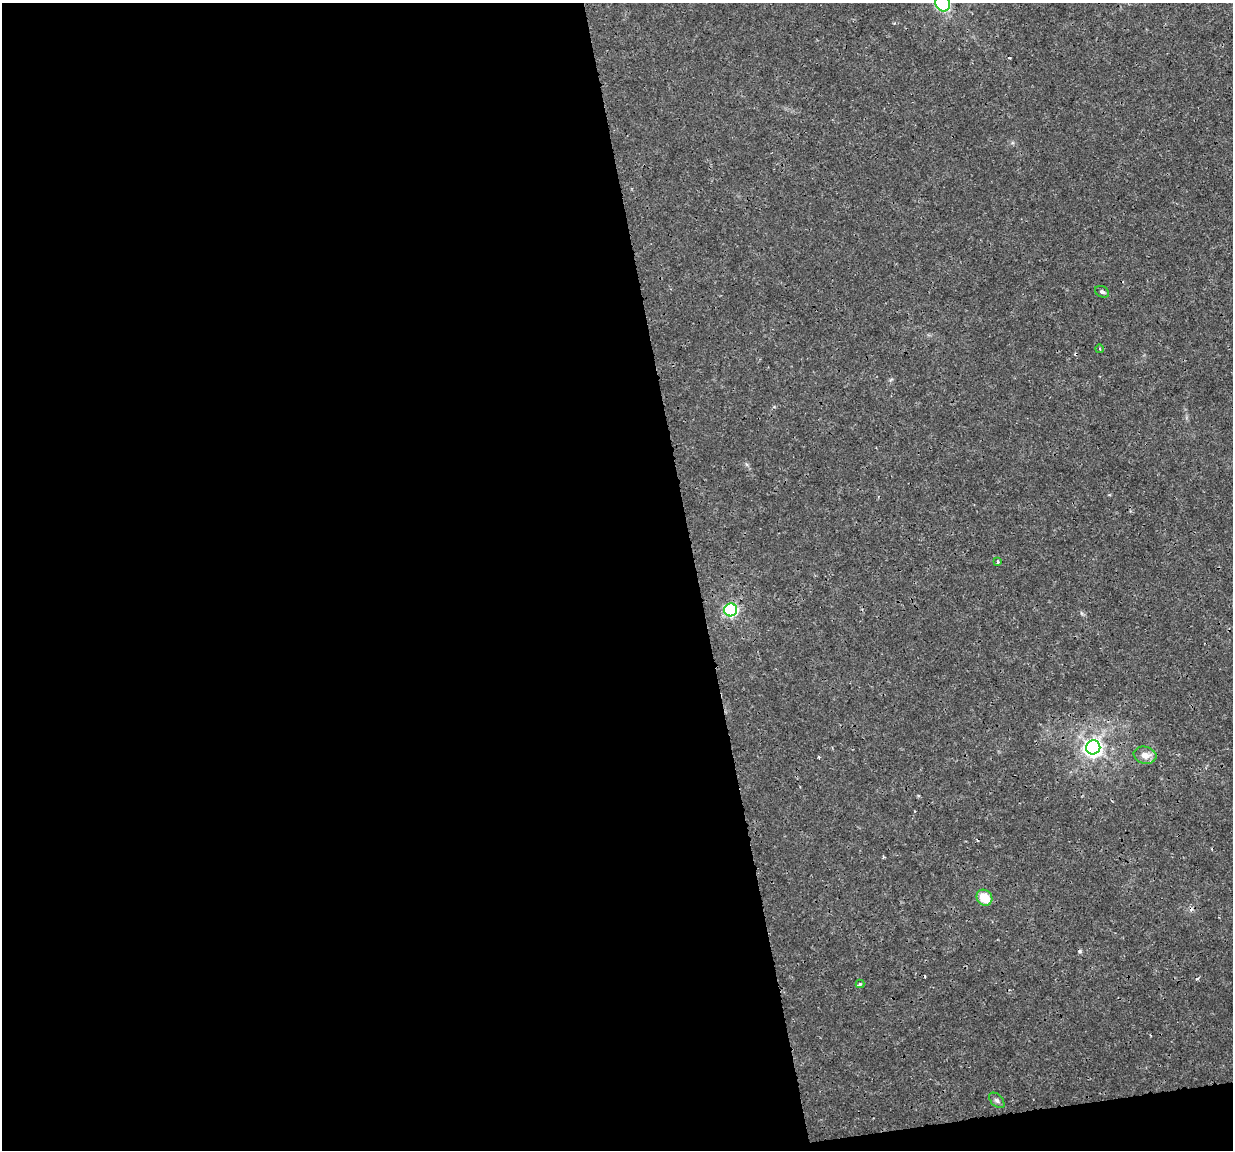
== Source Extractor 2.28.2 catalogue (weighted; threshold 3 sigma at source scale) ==
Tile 13 of 4 x 4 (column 1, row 4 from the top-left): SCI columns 1-1231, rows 31-1178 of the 4923 x 4701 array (HDU 1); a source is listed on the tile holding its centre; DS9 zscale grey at full resolution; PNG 1235 x 1152 px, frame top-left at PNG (2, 3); each listed source drawn as its Kron ellipse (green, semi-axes under 4 px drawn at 4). Shown black and unused: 58% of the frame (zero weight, under 3 of 4 exposures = <1% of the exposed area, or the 3 px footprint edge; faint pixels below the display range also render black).
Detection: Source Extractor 2.28.2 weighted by HDU 2 'WHT'; one run over the whole footprint, this tile lists its part. Background 0.00169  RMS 7.7e-04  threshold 0.00348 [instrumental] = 3 sigma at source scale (4.5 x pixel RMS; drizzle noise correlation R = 1.50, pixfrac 1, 0.0396/0.0396 arcsec/px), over >= 5 px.
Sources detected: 15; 5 cosmic-ray / hot-pixel residue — neither listed nor drawn; the other 10 listed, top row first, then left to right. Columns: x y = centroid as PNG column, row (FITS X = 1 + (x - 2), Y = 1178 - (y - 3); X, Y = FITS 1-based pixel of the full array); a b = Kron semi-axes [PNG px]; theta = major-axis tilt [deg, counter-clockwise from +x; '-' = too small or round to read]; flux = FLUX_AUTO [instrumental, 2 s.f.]
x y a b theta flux
942 3 8 7 - 8.9
1102 292 7 5 -28 0.17
1100 349 4 3 - 0.074
998 562 4 3 - 0.096
731 610 6 6 - 13
1093 747 7 7 - 41
1145 755 11 8 -12 0.65
984 898 8 7 - 1.8
860 984 4 4 - 0.084
997 1100 9 5 -45 0.2
Isophote crosses this tile's border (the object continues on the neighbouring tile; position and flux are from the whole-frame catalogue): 1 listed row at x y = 942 3